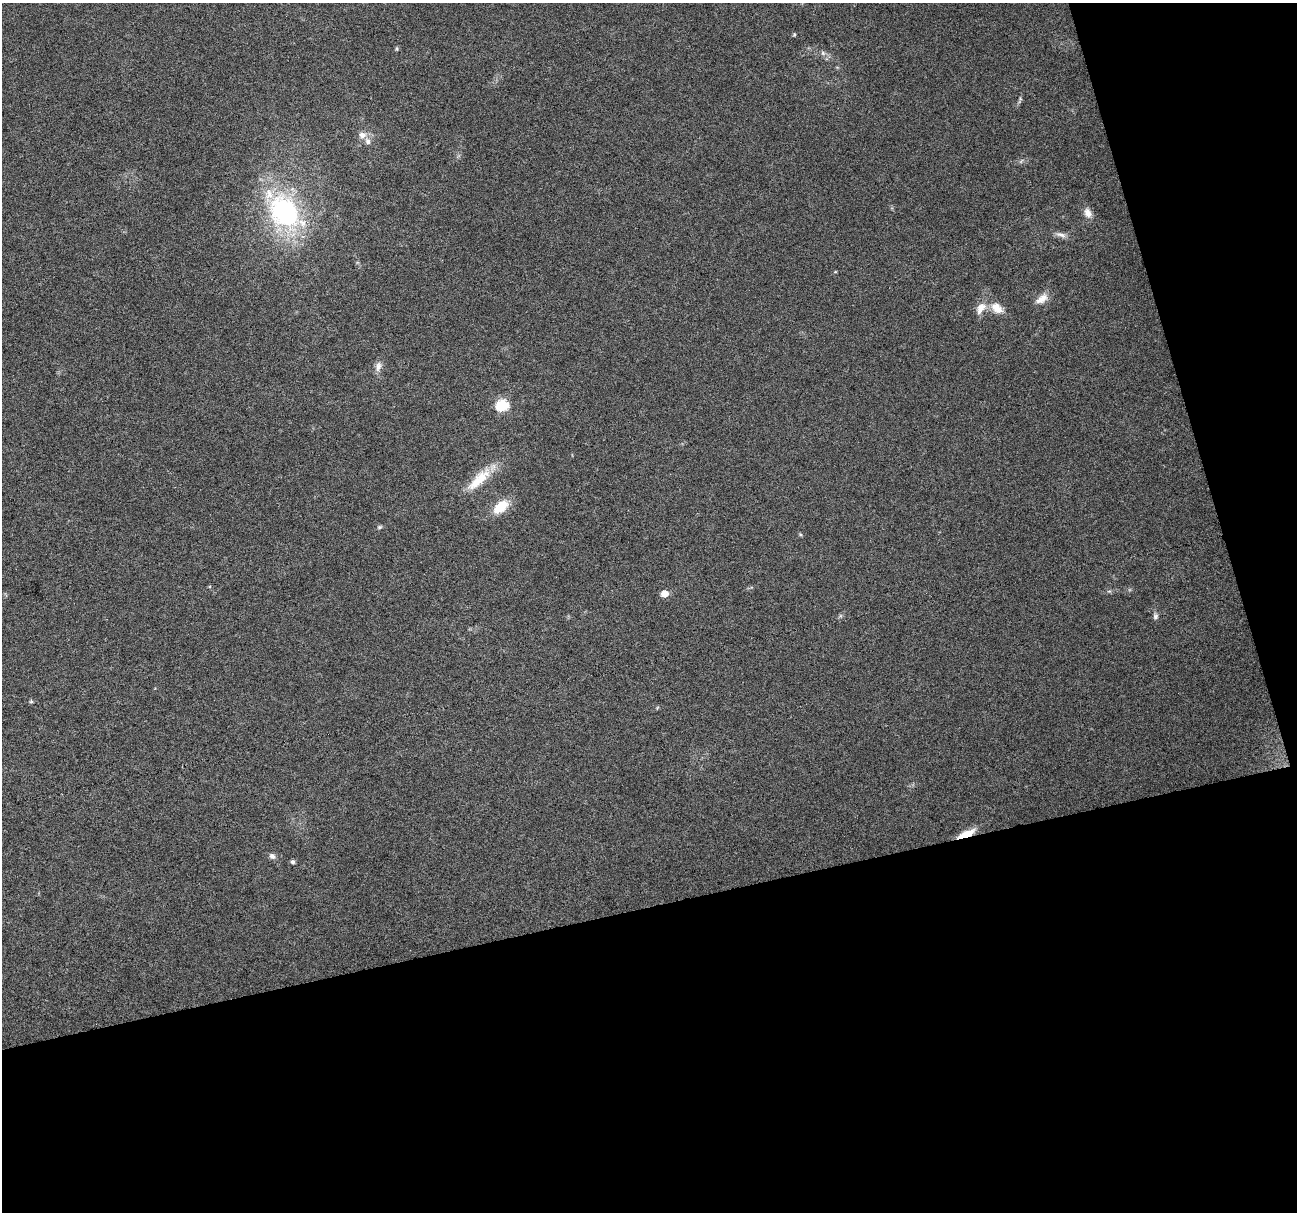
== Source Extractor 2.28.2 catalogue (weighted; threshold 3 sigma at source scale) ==
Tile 4 of 2 x 2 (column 2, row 2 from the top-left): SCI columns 1296-2590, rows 49-1258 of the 2590 x 2501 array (HDU 1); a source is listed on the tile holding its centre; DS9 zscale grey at full resolution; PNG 1299 x 1214 px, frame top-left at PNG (2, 3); no overlay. Shown black and unused: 31% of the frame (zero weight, under 3 of 6 exposures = <1% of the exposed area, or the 3 px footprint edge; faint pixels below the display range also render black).
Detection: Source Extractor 2.28.2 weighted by HDU 2 'WHT'; one run over the whole footprint, this tile lists its part. Background 0.0265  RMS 0.0048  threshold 0.0197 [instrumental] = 3 sigma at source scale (4.09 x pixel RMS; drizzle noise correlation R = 1.36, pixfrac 0.8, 0.0396/0.0396 arcsec/px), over >= 5 px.
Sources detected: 25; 1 inside a brighter listed object's ellipse — not listed separately; the other 24 listed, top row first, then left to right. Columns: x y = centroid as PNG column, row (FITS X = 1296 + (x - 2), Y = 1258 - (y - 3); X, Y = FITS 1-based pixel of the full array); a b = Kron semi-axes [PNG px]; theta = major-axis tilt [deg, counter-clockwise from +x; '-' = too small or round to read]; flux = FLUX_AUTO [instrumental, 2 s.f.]
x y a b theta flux
794 35 6 4 78 0.48
397 49 5 5 - 0.55
823 53 7 6 - 1.2
1020 99 11 4 65 0.95
362 135 10 9 - 2.8
286 212 15 12 -54 100
1088 213 13 9 -66 3.2
1061 235 16 6 -19 2.3
835 272 5 3 - 0.37
1042 299 18 9 36 4.1
981 308 16 10 56 4.8
997 308 18 12 -42 5.7
378 366 13 8 75 2.6
502 405 6 6 - 48
479 479 40 12 44 12
501 506 19 11 39 9.8
379 527 7 4 26 0.73
800 534 5 4 - 0.54
664 594 5 5 - 7.6
1155 616 8 6 75 1.2
31 701 5 5 - 0.61
966 834 20 6 23 7.6
272 856 8 6 -34 1.7
293 862 5 5 - 0.92
Overlapping masked pixels (flux is a lower limit): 1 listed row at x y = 966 834